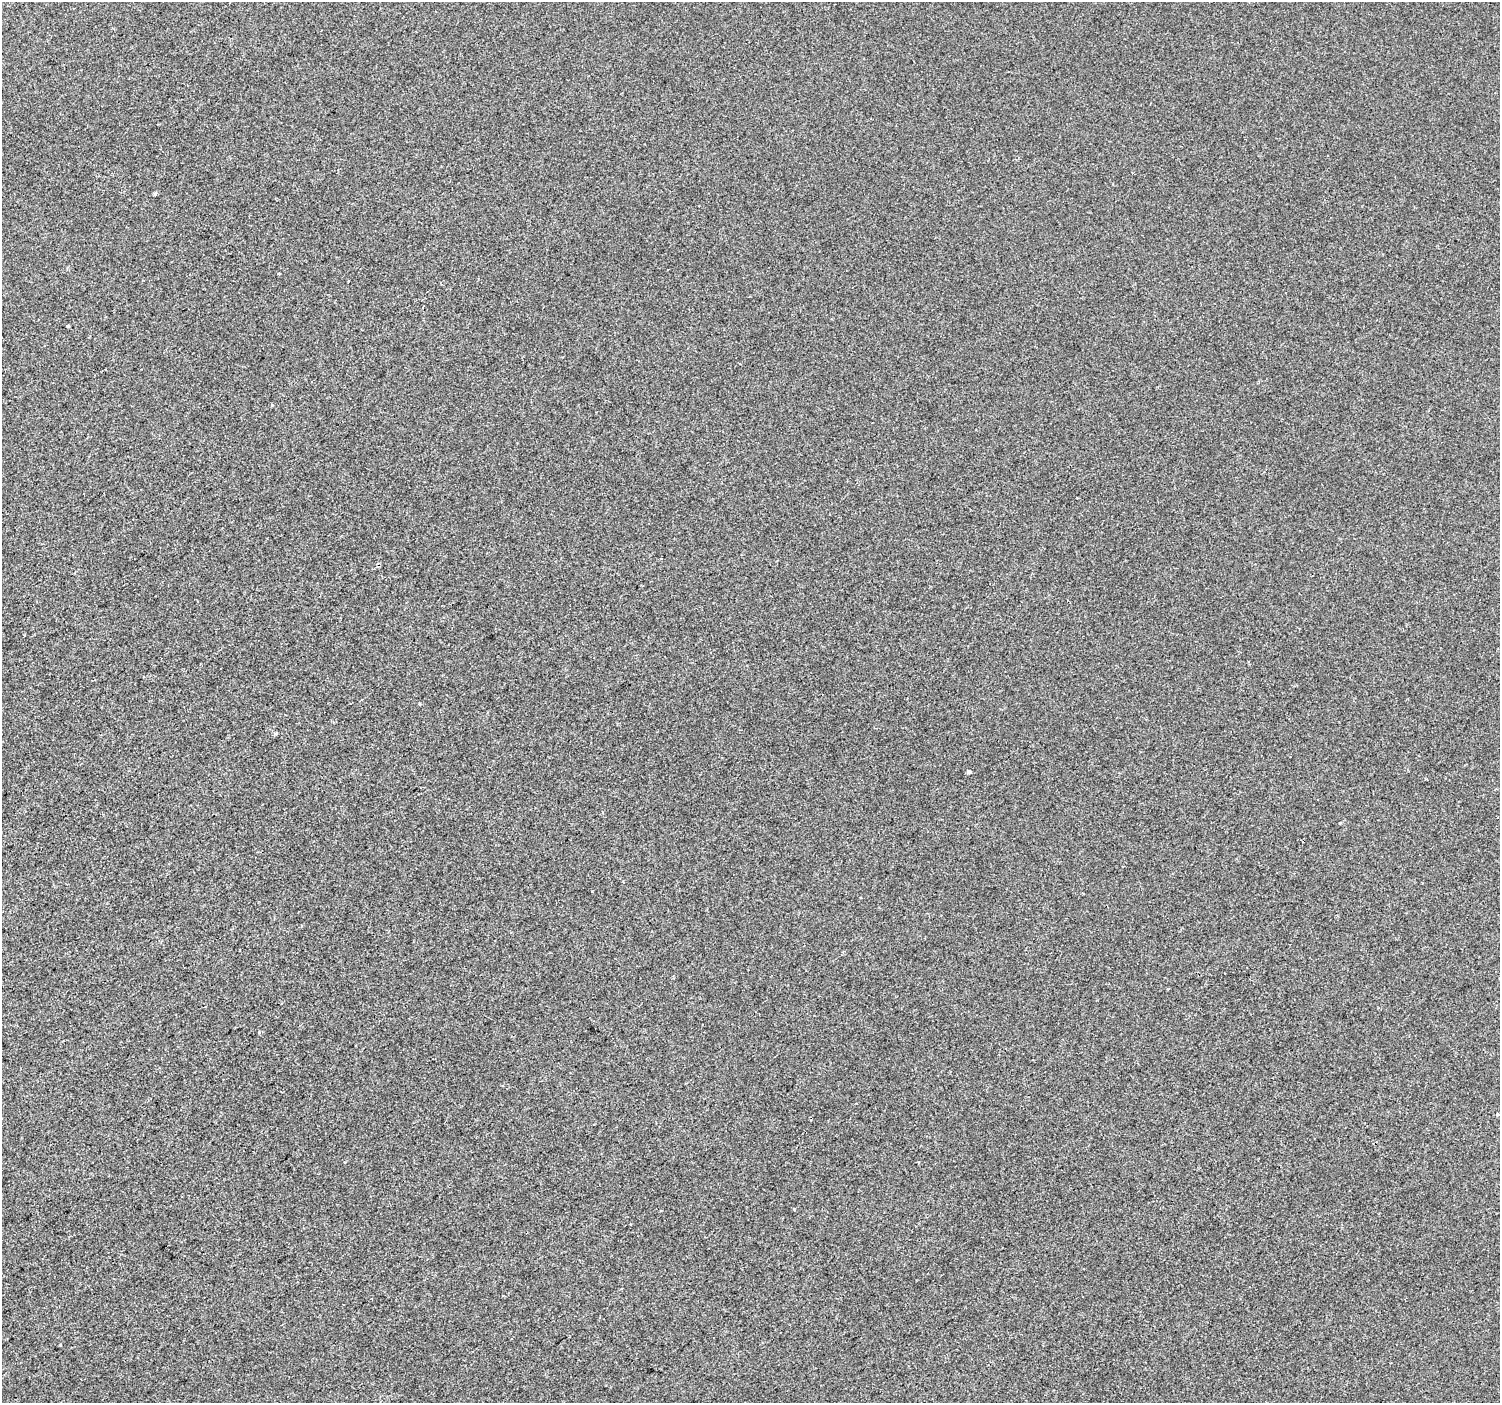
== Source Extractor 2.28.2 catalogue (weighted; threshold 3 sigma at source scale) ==
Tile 7 of 4 x 4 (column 3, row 2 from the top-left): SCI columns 2998-4495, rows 3003-4403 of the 5992 x 5941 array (HDU 1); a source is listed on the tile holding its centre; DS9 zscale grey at full resolution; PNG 1502 x 1405 px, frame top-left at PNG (2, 2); no overlay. Shown black and unused: <1% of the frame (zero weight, under 2 of 3 exposures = <1% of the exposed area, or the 3 px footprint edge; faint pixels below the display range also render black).
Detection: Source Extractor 2.28.2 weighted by HDU 2 'WHT'; one run over the whole footprint, this tile lists its part. Background 3.85e-05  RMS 0.0045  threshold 0.0203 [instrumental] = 3 sigma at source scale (4.5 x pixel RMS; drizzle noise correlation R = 1.50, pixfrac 1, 0.0396/0.0396 arcsec/px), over >= 5 px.
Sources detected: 7; all 7 listed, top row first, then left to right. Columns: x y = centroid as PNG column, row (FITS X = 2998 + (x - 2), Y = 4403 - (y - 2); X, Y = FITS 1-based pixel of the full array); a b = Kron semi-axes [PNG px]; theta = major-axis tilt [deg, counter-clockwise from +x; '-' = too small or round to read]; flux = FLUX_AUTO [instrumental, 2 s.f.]
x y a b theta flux
155 193 5 3 - 0.71
279 274 3 3 - 1.1
68 326 3 3 - 0.45
276 733 5 4 - 0.66
969 772 4 3 - 5.7
1497 1114 4 3 - 1.2
794 1209 3 3 - 0.73